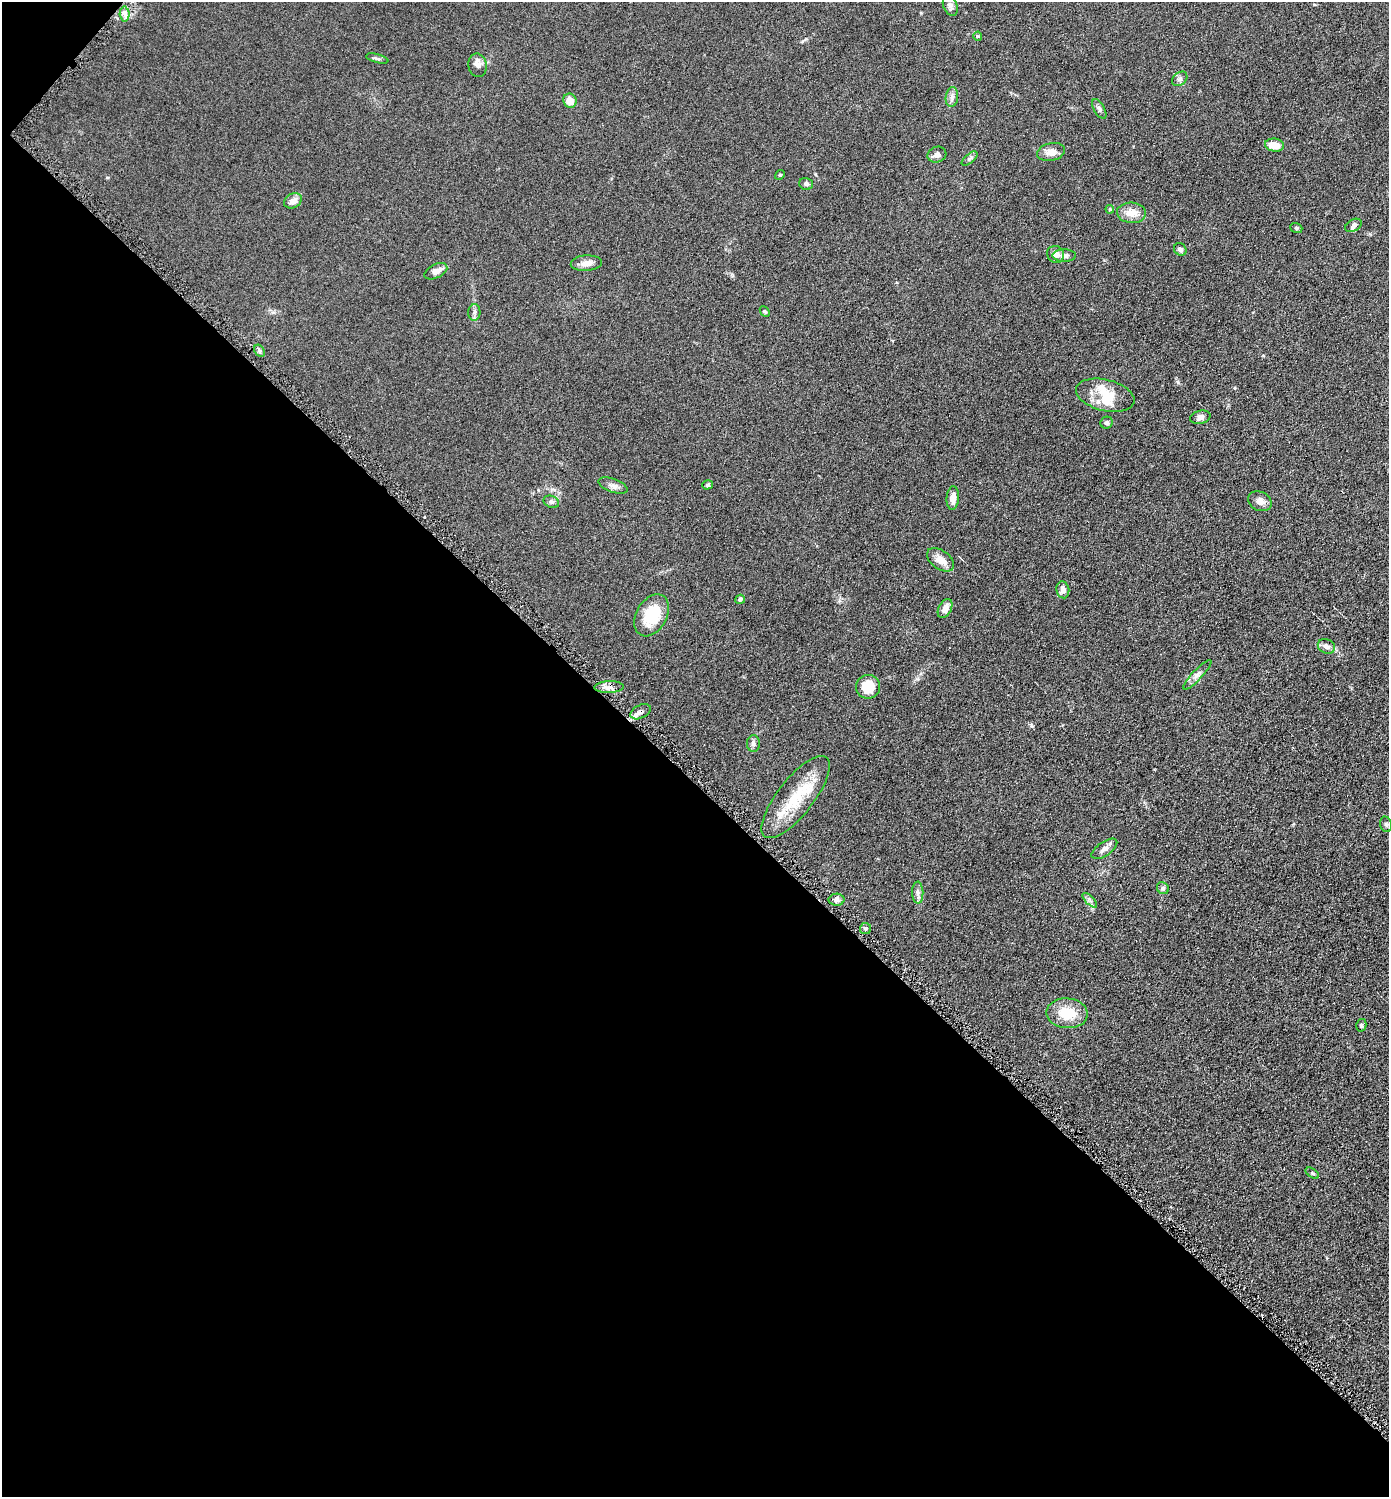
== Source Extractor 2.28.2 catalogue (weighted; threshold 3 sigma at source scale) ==
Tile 9 of 4 x 4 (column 1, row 3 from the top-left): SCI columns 152-1538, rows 1502-2996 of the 5993 x 5990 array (HDU 1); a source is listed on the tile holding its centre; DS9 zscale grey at full resolution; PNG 1391 x 1499 px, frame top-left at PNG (2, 2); each listed source drawn as its Kron ellipse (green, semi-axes under 4 px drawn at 4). Shown black and unused: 48% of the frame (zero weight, under 4 of 8 exposures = <1% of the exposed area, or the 3 px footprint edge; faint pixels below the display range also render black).
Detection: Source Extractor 2.28.2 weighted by HDU 2 'WHT'; one run over the whole footprint, this tile lists its part. Background 0.0898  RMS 0.0077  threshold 0.0314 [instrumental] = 3 sigma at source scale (4.09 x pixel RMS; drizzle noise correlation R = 1.36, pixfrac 0.8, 0.05/0.05 arcsec/px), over >= 5 px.
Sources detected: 64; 1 inside a brighter object's white glare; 1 cosmic-ray / hot-pixel residue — neither listed nor drawn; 4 inside a brighter listed object's ellipse — not listed separately; the other 58 listed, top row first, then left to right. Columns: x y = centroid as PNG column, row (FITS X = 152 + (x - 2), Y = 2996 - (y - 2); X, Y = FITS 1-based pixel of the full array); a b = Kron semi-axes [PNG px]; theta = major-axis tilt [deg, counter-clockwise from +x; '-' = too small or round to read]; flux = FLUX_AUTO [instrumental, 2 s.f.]
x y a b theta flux
950 5 11 7 -71 2.5
125 14 7 5 -88 2.9
978 36 4 4 - 0.79
377 59 11 3 -14 1.4
478 65 11 9 -79 3.6
1180 79 9 6 40 2
952 97 10 6 82 2.7
570 101 7 6 - 7
1099 109 11 5 -59 1.9
1275 145 10 6 -7 9.1
1051 152 14 9 12 5.5
937 155 9 8 - 3.7
970 159 9 4 39 1.7
780 175 5 4 - 0.87
806 184 7 6 - 1.8
293 201 9 7 28 5.2
1110 209 4 4 - 1.3
1131 213 14 10 -4 8.3
1353 225 9 5 29 2.1
1296 228 6 4 -20 0.97
1180 249 7 5 -46 2.5
1056 254 9 8 - 3.5
1064 255 11 6 -1 3.3
586 263 15 7 3 5.3
436 271 12 7 26 4.9
765 311 6 4 -47 1.1
474 312 8 6 86 2.1
259 351 6 4 -58 1.5
1105 395 30 15 -13 16
1200 417 10 6 14 3
1107 423 6 5 - 1.6
708 485 5 4 - 1.2
613 486 15 6 -19 3.3
953 498 12 6 85 5.4
1260 501 12 9 -25 4.8
551 502 8 6 -21 1.9
940 560 15 9 -35 7.2
1063 590 8 6 -81 4.3
740 599 5 4 - 1.8
945 608 10 6 63 4.9
652 615 22 15 60 27
1326 646 9 7 -24 3.5
1197 675 20 5 47 3.6
609 687 14 6 2 4.2
868 687 12 12 - 16
640 712 11 6 26 3.3
753 744 8 6 90 2.7
796 797 50 18 52 31
1386 824 8 6 -72 1.6
1104 849 15 7 35 3.7
1163 888 6 5 - 1.7
918 893 11 5 -88 2.7
837 900 8 6 1 2.9
1090 900 9 3 -45 1.6
865 928 5 5 - 1.6
1067 1013 21 15 -4 19
1361 1025 6 5 - 1.4
1312 1173 7 4 -35 0.95
Overlapping masked pixels (flux is a lower limit): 1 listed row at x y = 640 712
Unlisted compact peaks at least as high as the median listed source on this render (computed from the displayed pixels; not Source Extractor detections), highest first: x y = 1031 725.